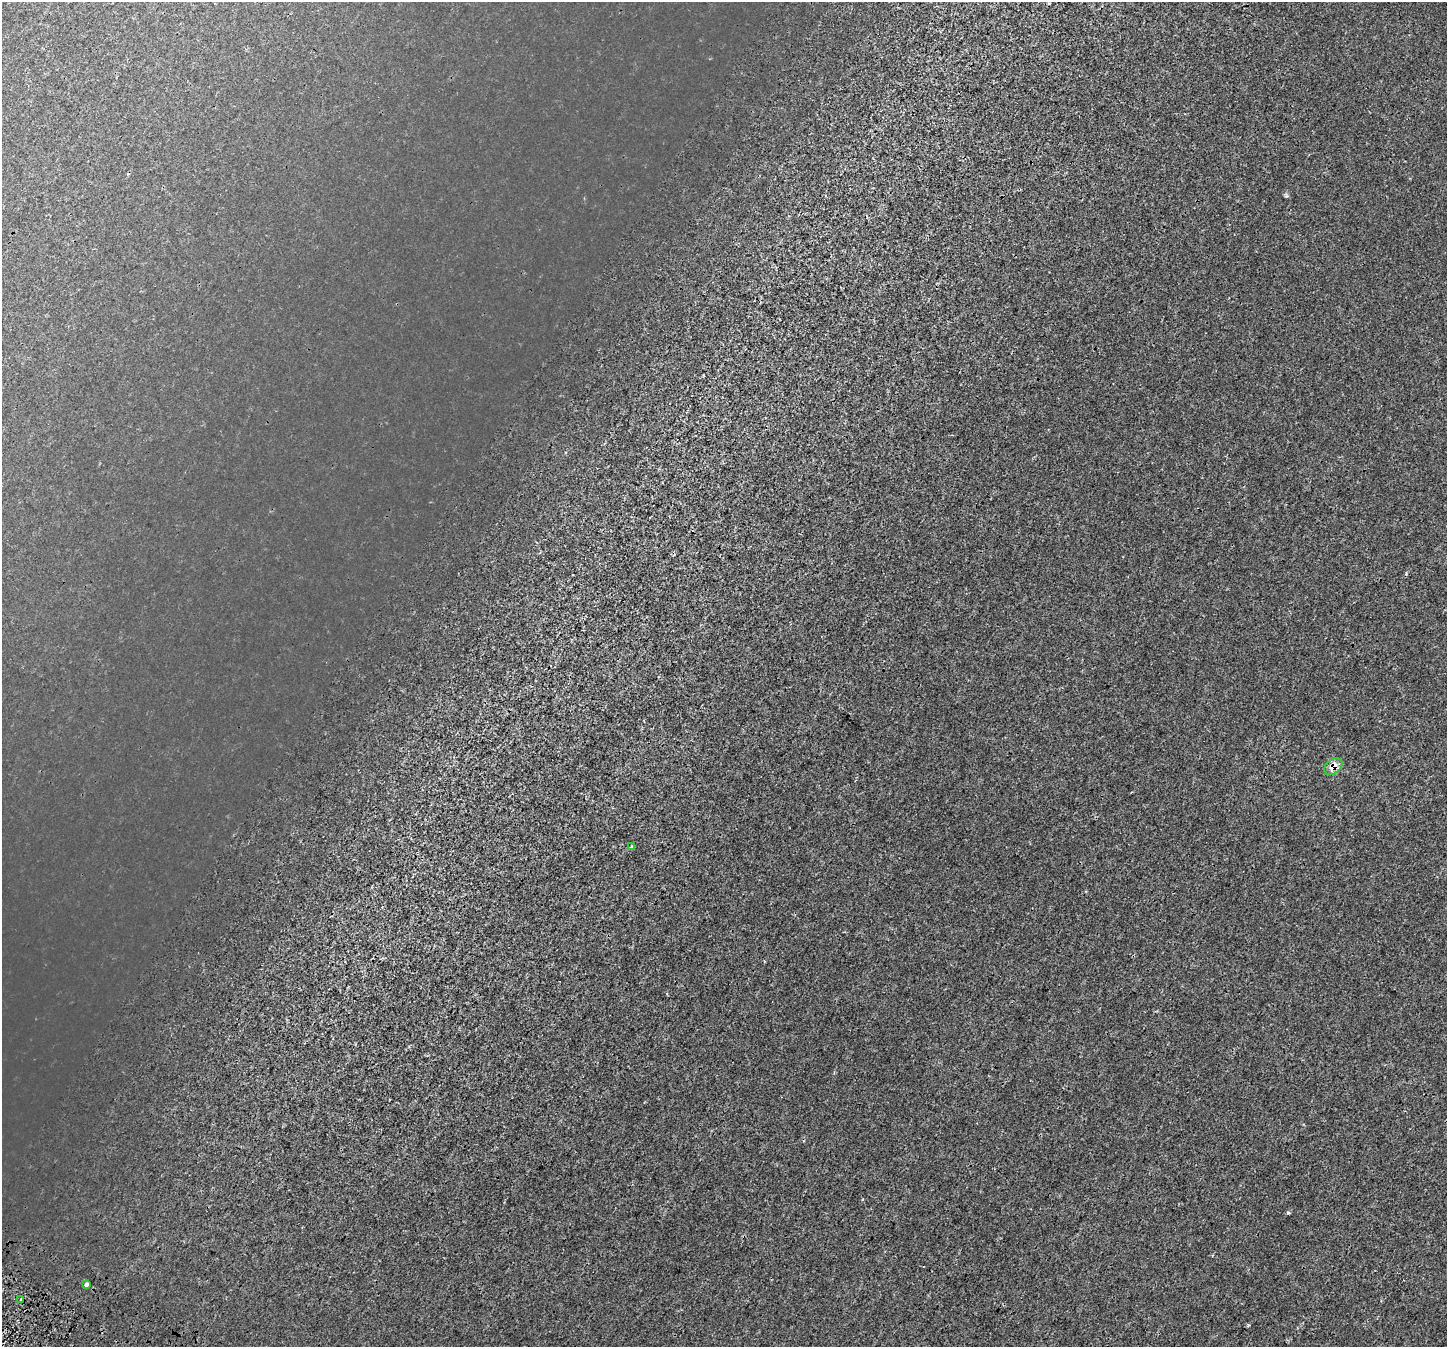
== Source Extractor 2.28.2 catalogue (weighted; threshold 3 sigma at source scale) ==
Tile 7 of 4 x 4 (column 3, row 2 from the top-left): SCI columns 3020-4464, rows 3031-4375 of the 6043 x 6121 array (HDU 1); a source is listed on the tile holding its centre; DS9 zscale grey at full resolution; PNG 1449 x 1349 px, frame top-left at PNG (2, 2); each listed source drawn as its Kron ellipse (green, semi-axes under 4 px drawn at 4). Shown black and unused: <1% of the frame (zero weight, under 3 of 4 exposures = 9% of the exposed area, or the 3 px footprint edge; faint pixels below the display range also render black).
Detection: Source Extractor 2.28.2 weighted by HDU 2 'WHT'; one run over the whole footprint, this tile lists its part. Background 4.56e-04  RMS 0.0014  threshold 0.00613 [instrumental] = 3 sigma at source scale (4.5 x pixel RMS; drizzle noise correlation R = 1.50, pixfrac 1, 0.0396/0.0396 arcsec/px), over >= 5 px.
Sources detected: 5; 1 cosmic-ray / hot-pixel residue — neither listed nor drawn; the other 4 listed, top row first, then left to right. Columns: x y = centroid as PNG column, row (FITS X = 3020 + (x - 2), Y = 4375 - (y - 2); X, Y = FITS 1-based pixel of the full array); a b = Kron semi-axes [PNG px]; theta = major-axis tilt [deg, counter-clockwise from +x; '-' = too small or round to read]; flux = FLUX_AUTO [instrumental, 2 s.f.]
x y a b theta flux
1333 767 10 7 38 1.4
631 847 3 3 - 0.16
87 1284 4 3 - 6.6
21 1300 3 3 - 0.86
Overlapping masked pixels (flux is a lower limit): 1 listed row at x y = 1333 767